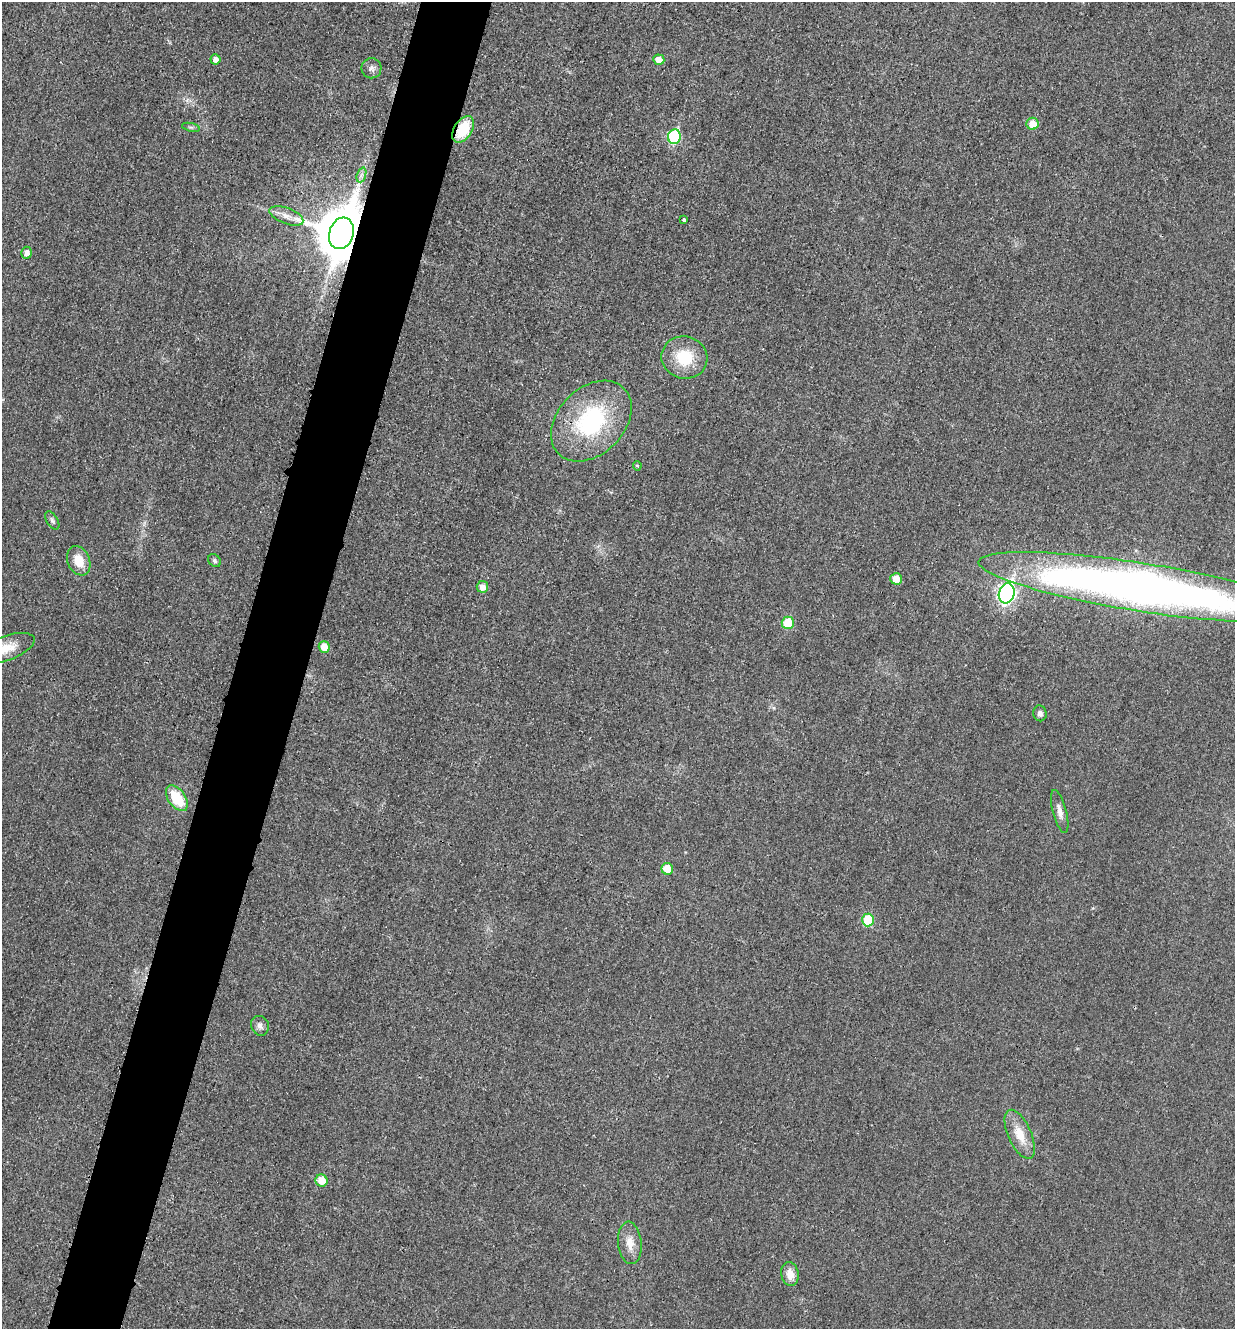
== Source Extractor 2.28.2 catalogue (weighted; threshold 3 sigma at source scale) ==
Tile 7 of 4 x 4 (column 3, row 2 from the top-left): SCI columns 2618-3850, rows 2673-3999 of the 5360 x 5349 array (HDU 1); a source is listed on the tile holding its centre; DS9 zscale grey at full resolution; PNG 1237 x 1331 px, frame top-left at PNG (2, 2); each listed source drawn as its Kron ellipse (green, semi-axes under 4 px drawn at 4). Shown black and unused: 6% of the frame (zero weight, under 3 of 4 exposures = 2% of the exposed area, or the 3 px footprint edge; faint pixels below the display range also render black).
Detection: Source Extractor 2.28.2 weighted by HDU 2 'WHT'; one run over the whole footprint, this tile lists its part. Background 0.0259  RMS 0.0063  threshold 0.0282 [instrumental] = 3 sigma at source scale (4.5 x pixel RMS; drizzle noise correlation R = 1.50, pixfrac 1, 0.05/0.05 arcsec/px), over >= 5 px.
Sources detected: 35; all 35 listed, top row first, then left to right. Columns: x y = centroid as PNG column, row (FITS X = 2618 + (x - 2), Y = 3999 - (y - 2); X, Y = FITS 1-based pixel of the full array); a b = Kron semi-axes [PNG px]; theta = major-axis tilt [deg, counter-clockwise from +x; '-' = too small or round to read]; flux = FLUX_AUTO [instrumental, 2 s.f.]
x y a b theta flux
216 59 5 5 - 4
659 60 6 5 - 6
371 68 10 10 - 2.8
1033 124 6 6 - 9.5
191 127 9 4 -13 1.3
463 129 15 9 58 23
674 137 7 6 - 46
361 175 8 4 71 2
286 216 18 8 -21 5.5
684 220 3 3 - 3.3
341 233 16 12 73 3500
27 253 6 5 - 4
684 357 23 21 -16 23
591 421 46 33 45 70
637 466 5 4 - 0.76
52 520 10 5 -59 1.7
79 561 15 11 -67 11
214 561 7 5 -46 1.4
896 579 6 5 - 7.5
482 587 6 6 - 4.8
1140 587 163 24 -9 610
1007 593 10 8 73 210
788 623 6 6 - 18
324 647 6 5 - 7.9
6 648 30 12 20 13
1040 713 8 6 -81 2.5
177 798 15 8 -54 22
1060 812 22 6 -75 4.3
667 869 6 5 - 11
868 920 6 6 - 25
260 1026 10 8 -64 2.8
1020 1134 26 11 -66 13
321 1180 6 6 - 11
630 1243 21 11 -84 8
790 1274 12 8 -79 6.5
Overlapping masked pixels (flux is a lower limit): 2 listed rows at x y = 463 129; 341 233
Isophote crosses this tile's border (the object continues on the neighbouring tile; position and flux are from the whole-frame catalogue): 2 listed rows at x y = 1140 587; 6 648